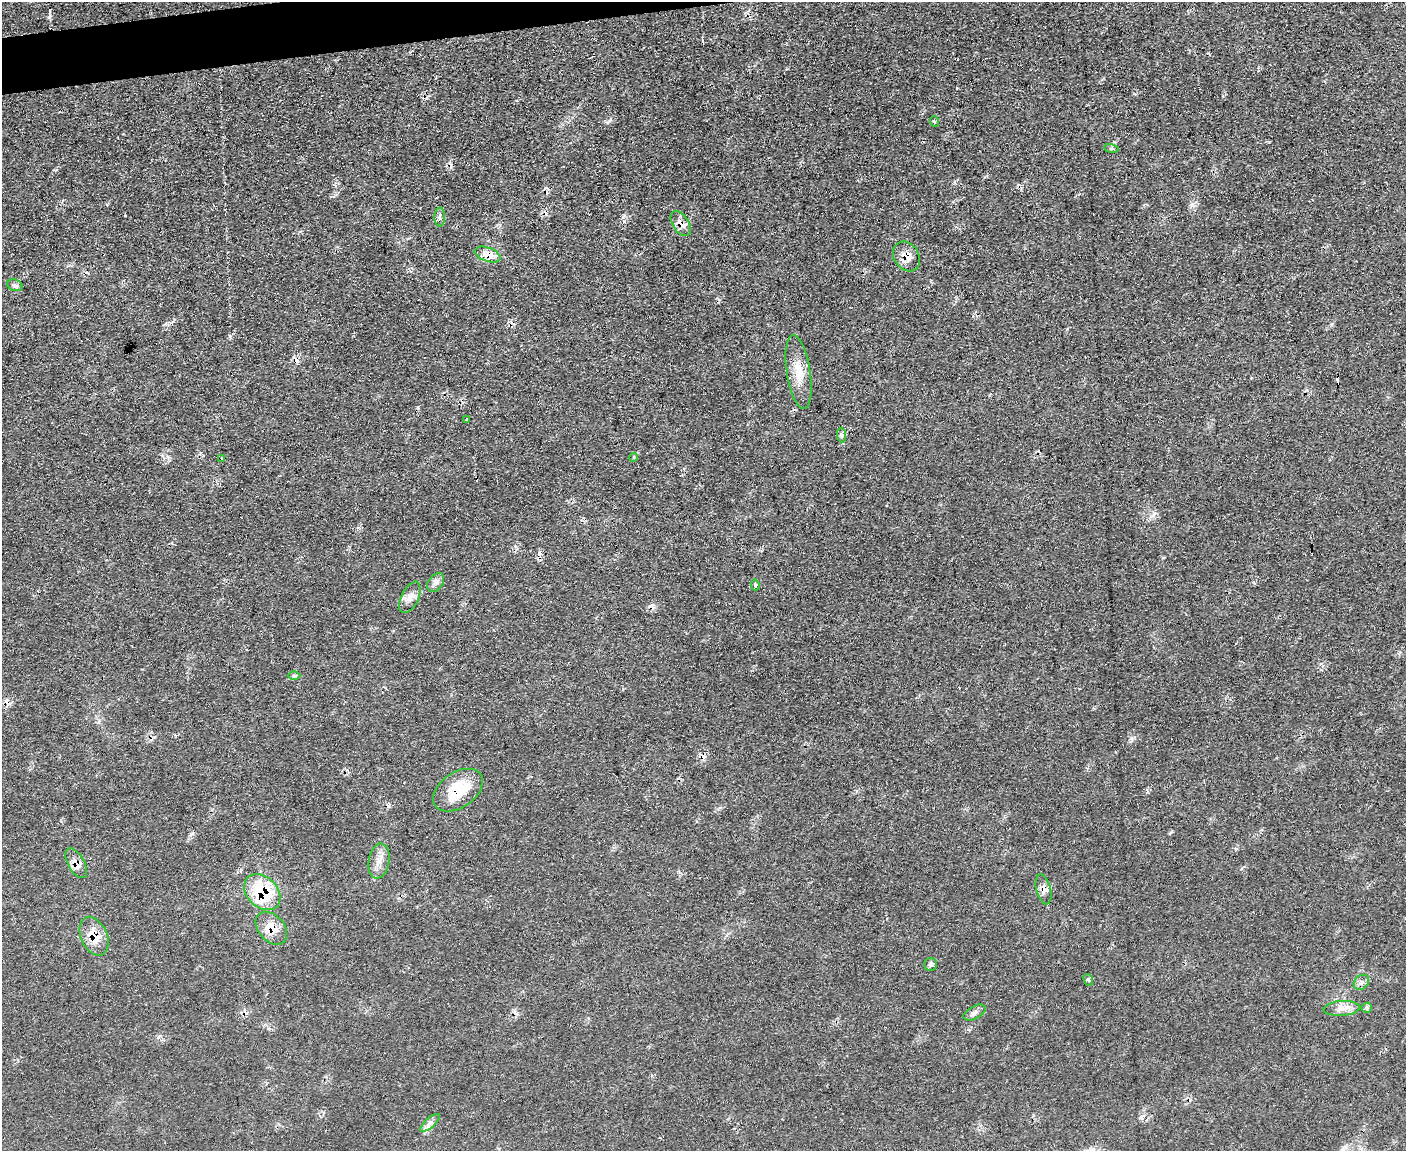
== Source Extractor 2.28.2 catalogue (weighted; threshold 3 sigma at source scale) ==
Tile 8 of 3 x 4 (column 2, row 3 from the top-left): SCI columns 1638-3041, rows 1150-2298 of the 4570 x 4596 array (HDU 1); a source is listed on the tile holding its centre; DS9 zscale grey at full resolution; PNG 1408 x 1153 px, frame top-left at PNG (2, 2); each listed source drawn as its Kron ellipse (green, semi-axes under 4 px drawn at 4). Shown black and unused: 2% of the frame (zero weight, under 2 of 3 exposures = <1% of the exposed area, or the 3 px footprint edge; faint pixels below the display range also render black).
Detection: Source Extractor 2.28.2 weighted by HDU 2 'WHT'; one run over the whole footprint, this tile lists its part. Background 0.0564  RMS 0.0088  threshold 0.0394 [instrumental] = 3 sigma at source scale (4.5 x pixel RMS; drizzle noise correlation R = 1.50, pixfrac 1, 0.05/0.05 arcsec/px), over >= 5 px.
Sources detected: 39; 9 cosmic-ray / hot-pixel residue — neither listed nor drawn; the other 30 listed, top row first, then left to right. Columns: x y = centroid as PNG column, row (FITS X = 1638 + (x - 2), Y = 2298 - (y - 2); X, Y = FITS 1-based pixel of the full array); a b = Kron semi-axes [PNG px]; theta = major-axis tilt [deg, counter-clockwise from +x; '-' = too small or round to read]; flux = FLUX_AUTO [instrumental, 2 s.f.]
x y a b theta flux
935 122 5 3 - 1.1
1111 149 7 3 -10 1.5
440 217 9 5 89 3.4
681 224 14 8 -57 6.9
488 254 13 7 -19 13
906 256 16 12 -58 11
15 285 8 5 -20 2.4
799 372 37 12 -81 19
467 420 3 3 - 1.6
842 435 7 4 -88 1.9
634 457 4 3 - 1
222 459 3 2 - 1.9
436 583 10 7 51 3.7
755 585 5 4 - 2.8
410 597 17 8 64 6.3
294 676 6 4 0 1.5
458 790 27 17 35 34
379 861 18 10 80 8.3
76 863 16 8 -60 7.6
1044 889 15 7 -76 5.5
262 892 20 15 -44 54
271 928 19 13 -48 15
94 936 20 13 -66 19
930 964 6 6 - 2.5
1088 980 6 4 -63 1.7
1361 982 8 6 45 3.2
1342 1008 18 7 4 7.5
1367 1008 5 5 - 2.9
975 1012 12 6 28 3.5
430 1123 12 5 41 4
Overlapping masked pixels (flux is a lower limit): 9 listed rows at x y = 681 224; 488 254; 906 256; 458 790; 76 863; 1044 889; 262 892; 271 928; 94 936
Unlisted compact peaks at least as high as the median listed source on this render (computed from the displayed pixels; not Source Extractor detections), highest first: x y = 610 120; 1154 513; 230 336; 1131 738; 1141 1117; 623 217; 192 834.